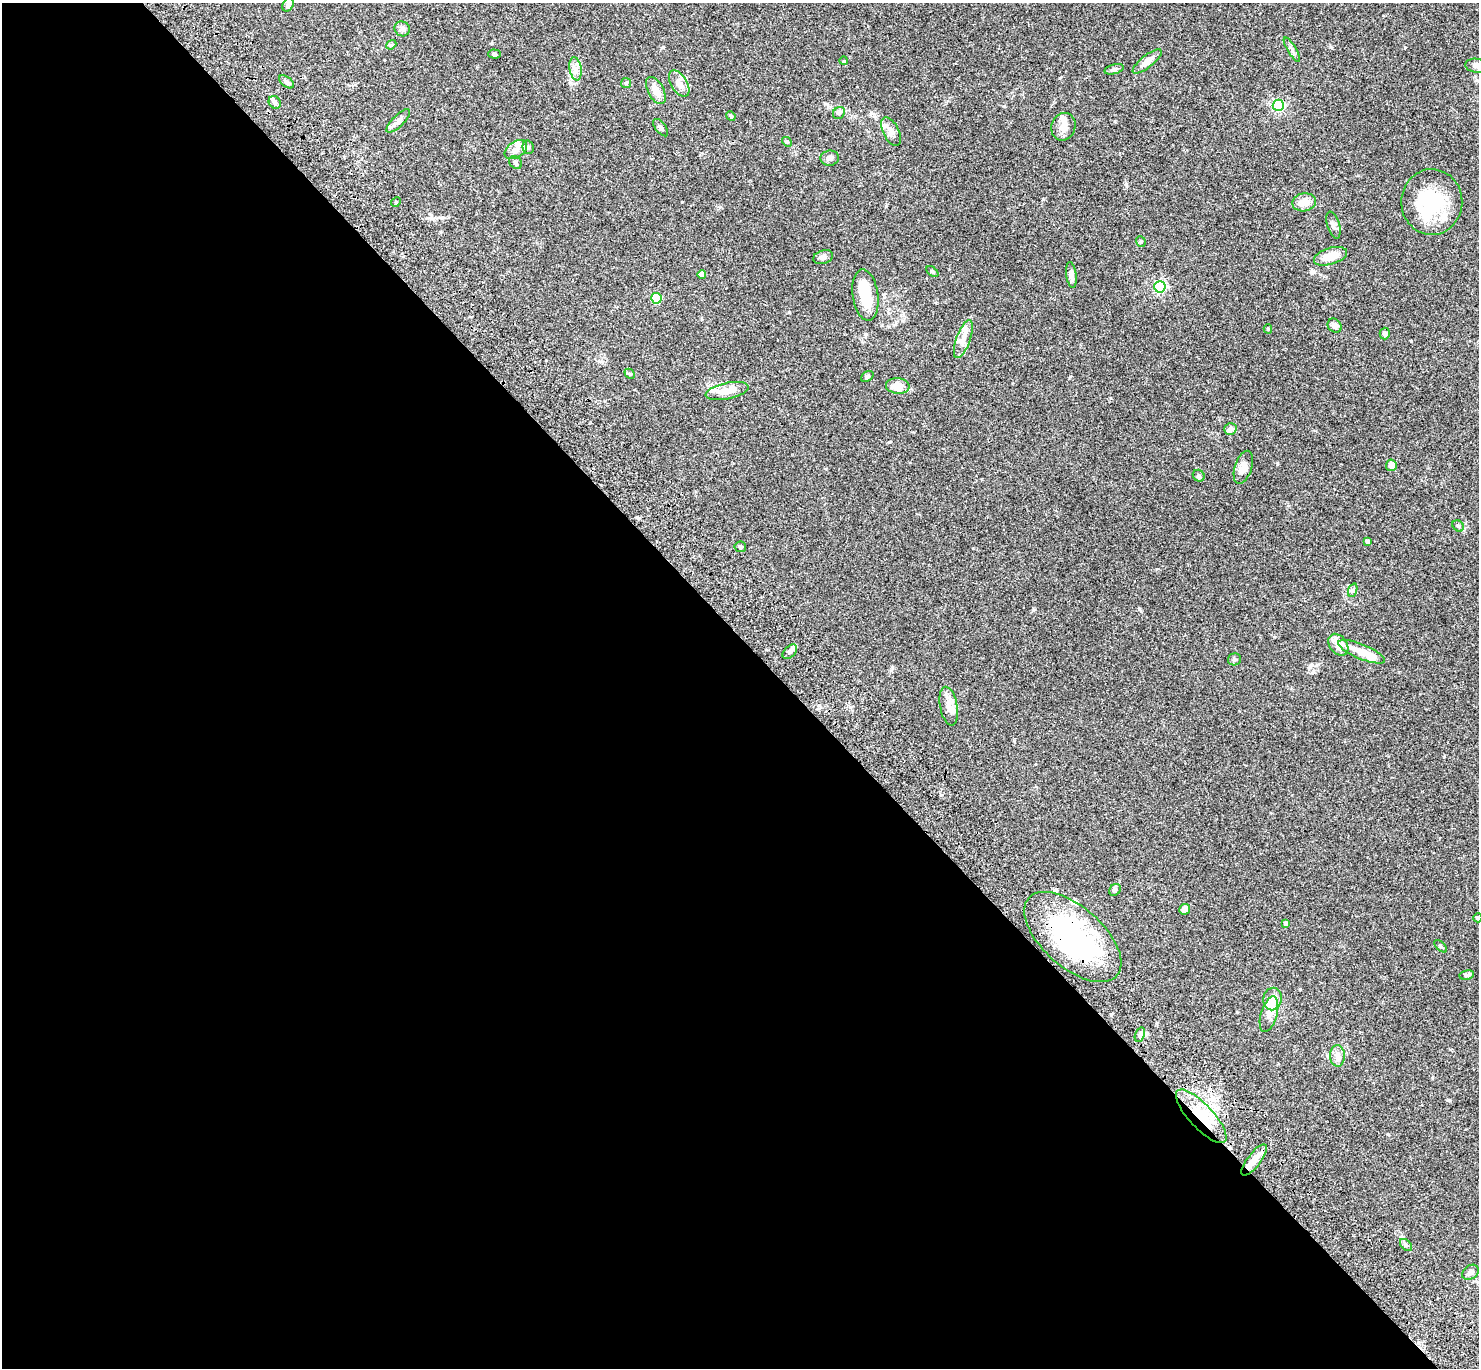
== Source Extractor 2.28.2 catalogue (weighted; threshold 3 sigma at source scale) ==
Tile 9 of 4 x 4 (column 1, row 3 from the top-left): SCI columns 102-1578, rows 1750-3115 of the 6110 x 6090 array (HDU 1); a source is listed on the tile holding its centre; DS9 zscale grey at full resolution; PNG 1481 x 1370 px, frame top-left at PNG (2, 3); each listed source drawn as its Kron ellipse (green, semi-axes under 4 px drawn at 4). Shown black and unused: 53% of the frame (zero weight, under 3 of 4 exposures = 6% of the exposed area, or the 3 px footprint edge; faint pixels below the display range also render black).
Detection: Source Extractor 2.28.2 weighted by HDU 2 'WHT'; one run over the whole footprint, this tile lists its part. Background 0.0588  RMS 0.0052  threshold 0.0236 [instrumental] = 3 sigma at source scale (4.5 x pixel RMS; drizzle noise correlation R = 1.50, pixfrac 1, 0.05/0.05 arcsec/px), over >= 5 px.
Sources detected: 89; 5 inside a brighter object's white glare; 1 cosmic-ray / hot-pixel residue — neither listed nor drawn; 7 inside a brighter listed object's ellipse — not listed separately; the other 76 listed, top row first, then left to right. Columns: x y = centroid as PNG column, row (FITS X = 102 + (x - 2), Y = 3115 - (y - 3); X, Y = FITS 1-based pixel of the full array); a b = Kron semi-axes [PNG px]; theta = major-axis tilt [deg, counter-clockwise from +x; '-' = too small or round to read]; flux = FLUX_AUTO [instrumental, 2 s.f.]
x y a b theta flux
288 5 7 5 61 1.4
402 29 8 7 - 1.8
391 45 5 4 - 0.64
1292 50 14 3 -58 1.4
494 54 6 4 -2 0.95
844 61 4 3 - 0.37
1147 61 18 6 39 3.7
1476 66 11 7 -7 2.1
575 69 12 6 -80 2.6
1114 69 10 5 15 1.1
286 82 8 5 -37 1.2
626 83 5 5 - 0.71
679 84 15 8 -58 3.7
656 91 15 8 -61 4.7
275 102 7 5 -50 1.2
1278 105 5 5 - 68
839 113 6 5 - 0.97
731 116 5 4 - 0.64
398 121 15 5 45 2.2
1063 127 14 12 69 4.1
661 128 10 5 -52 1.5
891 131 16 8 -64 3.1
787 142 5 4 - 0.6
528 147 7 5 -77 1.2
516 150 12 8 35 2.9
830 158 9 7 7 1.7
515 163 7 5 -46 1
396 202 5 4 - 0.57
1304 202 12 9 11 4.4
1432 202 33 30 89 30
1333 225 14 6 -74 1.7
1141 241 5 4 - 0.73
1331 256 17 8 17 7.6
823 257 10 6 18 1.8
932 272 7 4 -41 0.68
702 274 4 4 - 4.1
1071 275 13 5 -82 2.1
1160 287 6 5 - 61
865 295 26 12 -82 13
656 298 5 5 - 21
1335 326 8 6 -43 2.2
1268 329 4 4 - 0.68
1385 334 6 5 - 1.5
963 339 20 7 70 3.9
630 374 6 4 -43 0.72
867 376 7 5 33 0.8
898 386 12 8 -7 6.4
727 391 22 8 12 6.6
1230 429 6 5 - 2.4
1391 465 5 5 - 3.3
1243 467 17 8 72 4.3
1199 476 6 5 - 0.96
1458 526 6 5 - 0.87
1367 542 4 3 - 0.98
740 547 6 5 - 0.86
1353 590 7 4 71 0.97
1338 645 12 8 -53 5.4
790 652 9 5 45 1.6
1362 652 25 7 -22 10
1234 659 6 6 - 0.94
949 706 20 8 -80 4
1115 890 6 5 - 0.86
1185 909 5 5 - 2.6
1478 918 4 4 - 0.77
1286 924 4 4 - 2.3
1073 937 59 30 -41 74
1441 946 8 3 -45 0.55
1467 975 7 4 9 1.1
1272 999 11 9 79 7
1269 1014 18 8 74 3.7
1140 1035 8 4 71 0.98
1337 1056 10 7 -88 2.5
1201 1116 35 12 -47 18
1254 1160 19 6 52 5.4
1406 1245 7 4 -45 0.85
1470 1272 9 6 39 1.8
Overlapping masked pixels (flux is a lower limit): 2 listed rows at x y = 1073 937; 1201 1116
Isophote crosses this tile's border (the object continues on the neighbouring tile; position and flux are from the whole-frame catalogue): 3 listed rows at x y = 288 5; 1476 66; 1478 918
Unlisted compact peaks at least as high as the median listed source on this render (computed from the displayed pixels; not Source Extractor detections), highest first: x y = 1449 1100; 1277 464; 789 312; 1126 184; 1405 47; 1033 610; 1043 199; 1139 609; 1331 47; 682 202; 663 47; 886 206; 1314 672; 1111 1014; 1388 1134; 1313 272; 1115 121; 871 113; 1237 1012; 941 795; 720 207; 1311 664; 973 548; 1070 377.